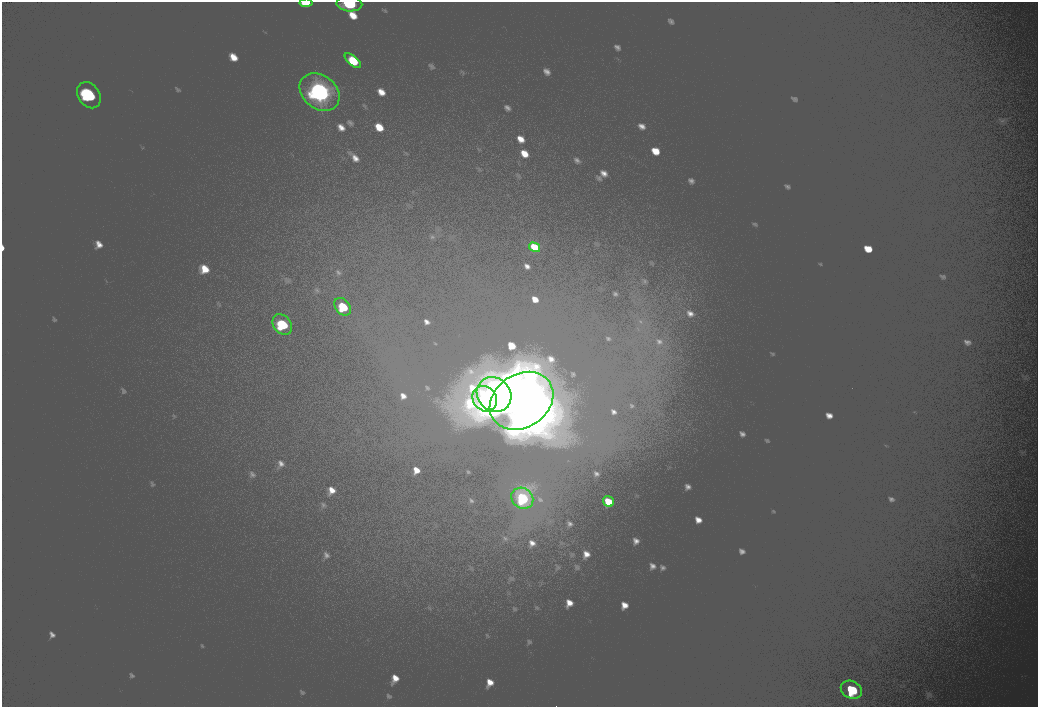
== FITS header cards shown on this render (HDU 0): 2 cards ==
NAXIS1  =                 2072
NAXIS2  =                 1410

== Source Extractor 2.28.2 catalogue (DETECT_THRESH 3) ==
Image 2072 x 1410 px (HDU 0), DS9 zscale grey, zoomed out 1/2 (1 PNG px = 2 x 2 image px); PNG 1040 x 709 px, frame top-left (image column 1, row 1410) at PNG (2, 2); each listed source drawn as its Kron ellipse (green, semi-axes under 4 px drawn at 4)
Background 100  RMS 30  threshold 90.5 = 3 sigma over >= 5 px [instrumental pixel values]
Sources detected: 14; all 14 listed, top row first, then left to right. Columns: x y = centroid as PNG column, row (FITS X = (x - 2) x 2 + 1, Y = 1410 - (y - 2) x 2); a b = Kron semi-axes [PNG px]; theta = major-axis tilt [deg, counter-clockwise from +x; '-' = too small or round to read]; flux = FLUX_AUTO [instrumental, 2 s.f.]
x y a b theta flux
306 3 6 4 4 9500
349 4 13 7 -4 33000
353 61 10 4 -40 18000
320 92 22 17 -39 140000
89 95 14 10 -55 58000
534 247 6 4 -31 12000
343 307 10 7 -51 26000
282 324 11 8 -52 37000
494 394 18 16 -45 170000
485 399 13 11 -49 69000
521 401 34 26 34 470000
522 498 11 10 - 44000
608 501 6 5 - 13000
851 690 11 8 -26 35000
At the frame edge (FLAGS 8, measured only in part): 2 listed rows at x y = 306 3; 349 4